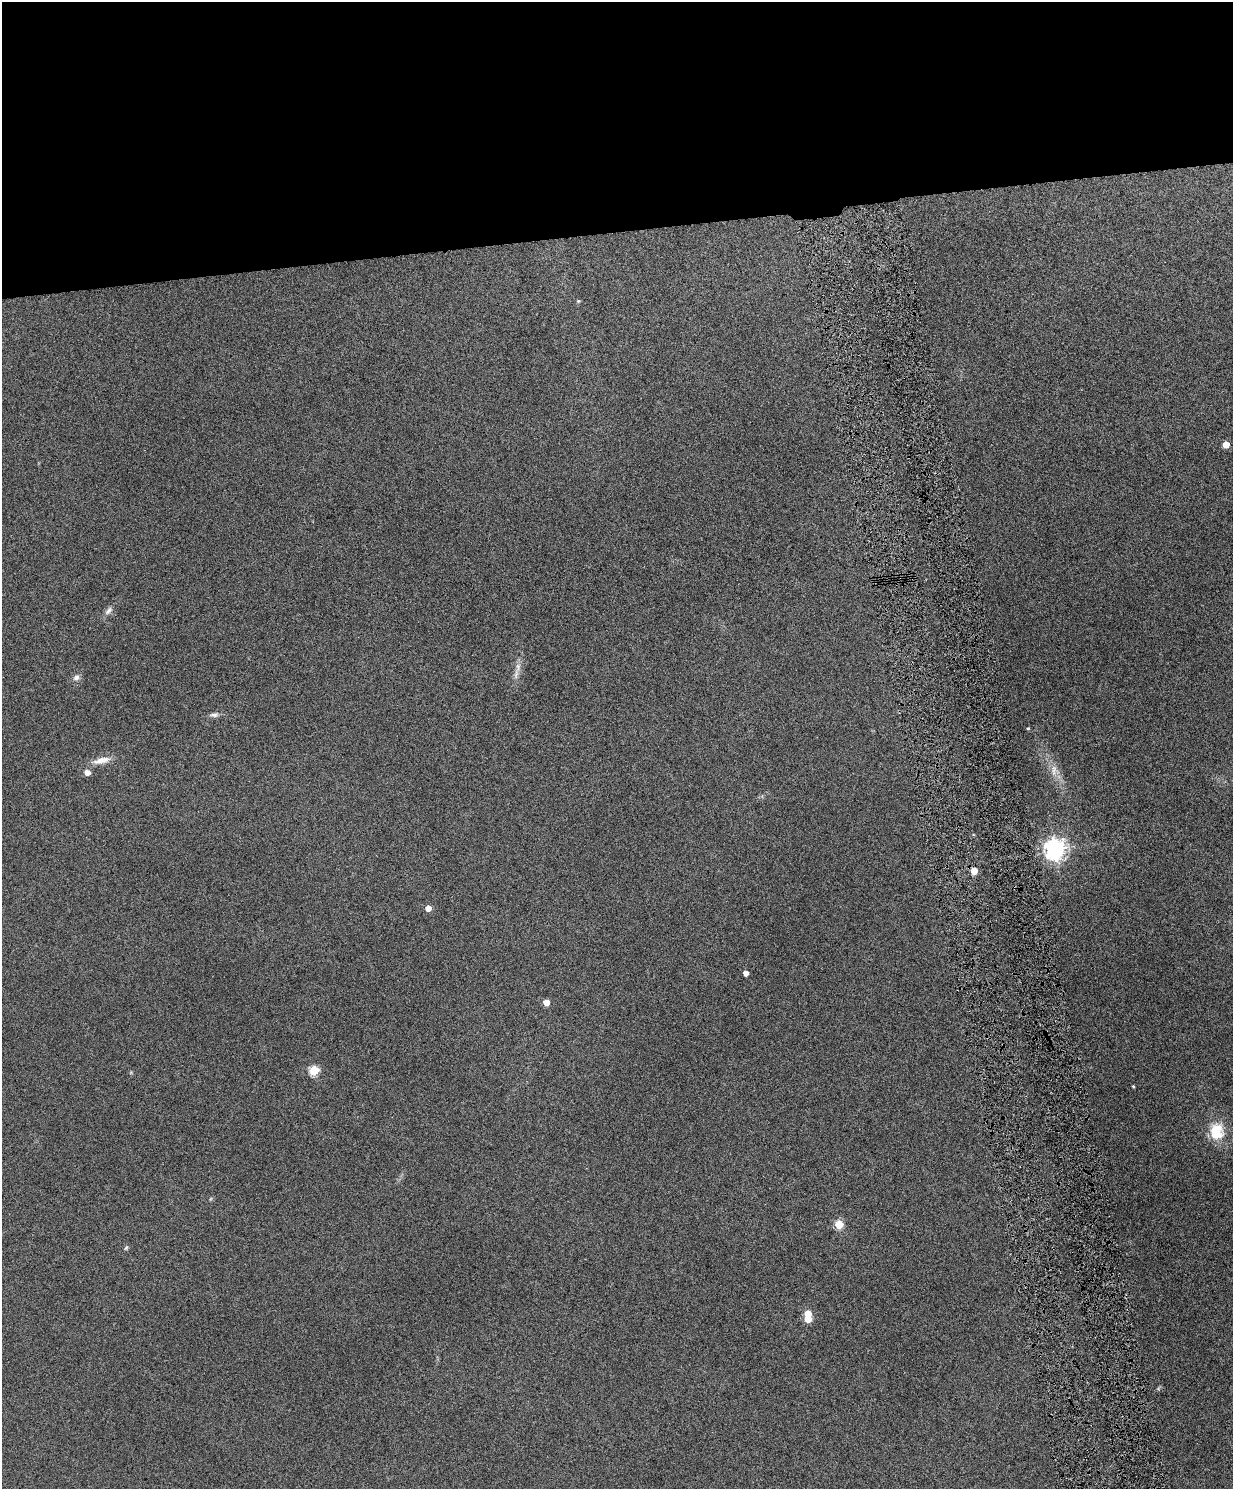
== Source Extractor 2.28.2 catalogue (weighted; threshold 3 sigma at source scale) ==
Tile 2 of 4 x 3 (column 2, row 1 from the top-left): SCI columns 1234-2464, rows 3118-4604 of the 4928 x 4863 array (HDU 1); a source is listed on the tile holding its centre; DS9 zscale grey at full resolution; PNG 1235 x 1491 px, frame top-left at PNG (2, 2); no overlay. Shown black and unused: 16% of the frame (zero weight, under 4 of 8 exposures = <1% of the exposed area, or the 3 px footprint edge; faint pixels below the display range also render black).
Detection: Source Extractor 2.28.2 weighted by HDU 2 'WHT'; one run over the whole footprint, this tile lists its part. Background 0.0712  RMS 0.0043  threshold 0.0176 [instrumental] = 3 sigma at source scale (4.09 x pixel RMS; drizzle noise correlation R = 1.36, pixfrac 0.8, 0.05/0.05 arcsec/px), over >= 5 px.
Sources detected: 23; all 23 listed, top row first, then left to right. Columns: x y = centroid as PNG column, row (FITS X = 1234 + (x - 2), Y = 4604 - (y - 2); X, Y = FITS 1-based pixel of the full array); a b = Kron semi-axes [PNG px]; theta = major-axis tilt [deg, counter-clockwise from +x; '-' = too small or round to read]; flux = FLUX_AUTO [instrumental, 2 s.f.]
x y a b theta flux
578 301 5 4 - 0.53
1226 444 5 5 - 6.5
108 611 12 6 46 1.7
518 667 16 7 -89 2.6
76 677 9 7 41 1.6
214 715 13 6 6 1.6
1028 728 4 3 - 0.45
101 760 22 8 13 4.3
1054 770 18 12 -76 4.5
87 772 5 4 - 3.8
1055 849 7 7 - 270
974 871 5 4 - 9.5
428 908 4 4 - 4.2
746 973 4 4 - 3
546 1003 4 4 - 4.9
314 1070 5 5 - 25
1133 1086 3 3 - 0.41
1216 1130 12 10 -80 15
210 1199 6 3 70 0.4
839 1224 5 5 - 19
126 1248 6 5 - 0.59
808 1313 5 4 - 6.8
808 1319 5 5 - 8.6